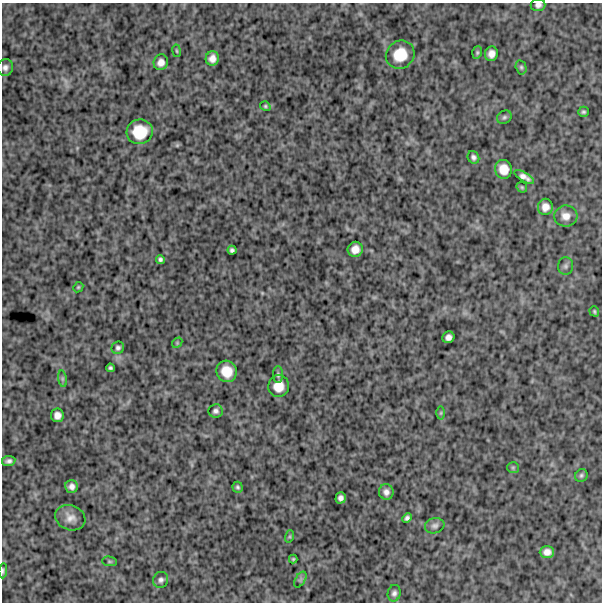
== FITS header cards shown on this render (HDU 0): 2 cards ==
NAXIS1  =                  600
NAXIS2  =                  600

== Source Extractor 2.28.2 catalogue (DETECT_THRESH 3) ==
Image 600 x 600 px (HDU 0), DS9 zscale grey, 1 PNG px = 1 image px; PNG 604 x 604 px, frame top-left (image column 1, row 600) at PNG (2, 3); each listed source drawn as its Kron ellipse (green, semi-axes under 4 px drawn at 4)
Background 980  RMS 260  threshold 782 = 3 sigma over >= 5 px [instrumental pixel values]
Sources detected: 54; all 54 listed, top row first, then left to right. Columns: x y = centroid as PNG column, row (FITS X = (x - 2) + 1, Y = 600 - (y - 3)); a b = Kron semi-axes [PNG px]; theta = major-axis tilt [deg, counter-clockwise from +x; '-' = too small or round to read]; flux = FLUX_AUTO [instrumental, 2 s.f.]
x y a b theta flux
538 5 7 6 - 62000
176 51 6 3 -81 18000
477 52 6 4 71 26000
491 54 7 6 - 110000
400 55 15 13 41 400000
212 58 7 6 - 110000
161 62 8 7 - 110000
5 67 8 7 - 70000
521 67 7 5 -75 31000
265 106 5 4 - 27000
583 112 5 5 - 33000
504 117 8 6 35 38000
140 132 13 12 - 450000
473 157 6 5 - 49000
504 169 9 8 - 200000
524 177 11 4 -30 97000
522 187 6 5 - 24000
545 207 8 7 - 120000
566 216 11 10 - 150000
355 249 8 7 - 140000
232 250 4 4 - 42000
160 260 5 4 - 40000
565 266 9 7 89 52000
78 287 5 4 - 22000
594 311 5 4 - 27000
448 337 6 5 - 79000
177 343 6 4 48 21000
118 348 6 6 - 47000
110 368 4 4 - 33000
227 371 11 10 - 290000
278 375 8 5 -90 41000
62 379 8 4 -82 31000
279 386 11 10 - 230000
216 411 7 6 - 56000
441 413 6 4 89 25000
57 415 7 6 - 100000
9 461 6 5 - 53000
513 468 6 5 - 28000
581 475 7 6 - 37000
71 486 6 6 - 78000
237 487 5 5 - 33000
386 492 8 7 - 80000
341 498 5 5 - 65000
70 518 15 12 -20 160000
407 518 5 4 - 45000
435 526 10 7 16 60000
290 536 6 4 72 24000
547 552 7 6 - 100000
293 559 4 4 - 23000
109 561 7 5 -6 27000
3 571 7 4 85 31000
161 580 8 7 - 57000
300 580 9 5 59 41000
394 593 8 6 78 60000
At the frame edge (FLAGS 8, measured only in part): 2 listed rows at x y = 538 5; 3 571